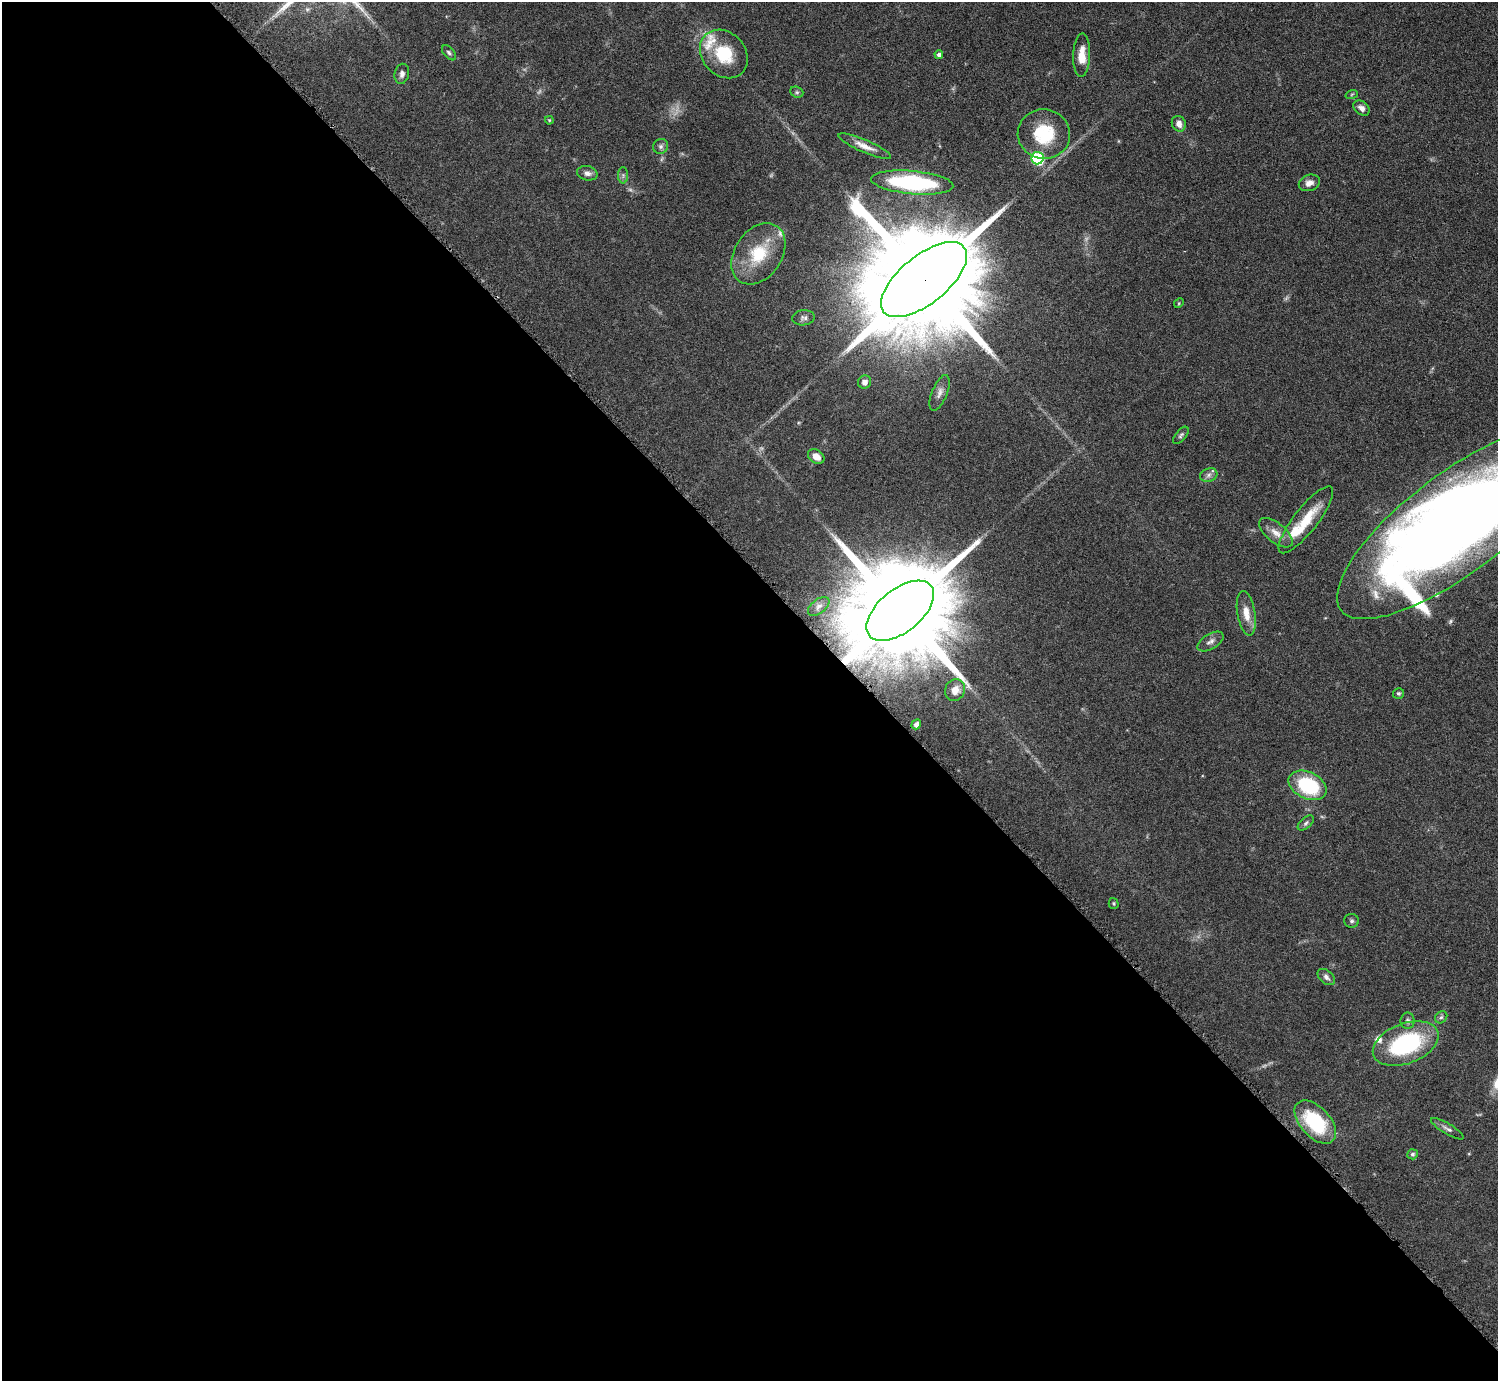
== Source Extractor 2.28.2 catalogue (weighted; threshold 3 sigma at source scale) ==
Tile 9 of 4 x 4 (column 1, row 3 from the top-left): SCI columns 8-1503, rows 1547-2925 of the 5999 x 5997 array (HDU 1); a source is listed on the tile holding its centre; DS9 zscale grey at full resolution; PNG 1500 x 1383 px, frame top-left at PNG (2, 2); each listed source drawn as its Kron ellipse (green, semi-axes under 4 px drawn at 4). Shown black and unused: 58% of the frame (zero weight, under 3 of 6 exposures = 1% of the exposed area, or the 3 px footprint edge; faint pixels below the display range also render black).
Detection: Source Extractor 2.28.2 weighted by HDU 2 'WHT'; one run over the whole footprint, this tile lists its part. Background 0.0815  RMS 0.0036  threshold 0.0147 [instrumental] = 3 sigma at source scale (4.09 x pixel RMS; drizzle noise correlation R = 1.36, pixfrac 0.8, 0.05/0.05 arcsec/px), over >= 5 px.
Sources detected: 58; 6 too faint to see at this stretch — neither listed nor drawn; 4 inside a brighter listed object's ellipse — not listed separately; the other 48 listed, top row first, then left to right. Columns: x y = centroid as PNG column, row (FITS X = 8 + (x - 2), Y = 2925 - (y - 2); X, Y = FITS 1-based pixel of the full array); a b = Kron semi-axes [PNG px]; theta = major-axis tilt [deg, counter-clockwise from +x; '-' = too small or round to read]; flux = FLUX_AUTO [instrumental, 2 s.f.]
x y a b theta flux
449 53 9 5 -49 0.8
724 54 26 21 -47 14
939 55 4 4 - 1.2
1082 55 22 8 88 5.4
402 74 10 7 77 1.4
797 92 7 5 -21 0.59
1352 94 6 4 19 0.47
1361 108 9 6 -39 1.5
549 120 4 4 - 0.31
1179 124 8 6 -64 2
1044 134 26 24 -8 17
661 146 8 7 - 0.99
865 146 28 6 -23 3.3
1037 158 6 6 - 37
587 173 10 7 -13 1.6
623 175 8 5 90 0.9
912 182 41 11 -5 40
1309 183 11 8 21 2.2
758 254 33 23 56 15
924 280 52 24 39 18000
1179 303 5 4 - 0.39
804 318 11 7 7 1.3
865 382 7 6 - 1.6
940 393 19 7 68 2
1181 435 10 5 50 0.79
816 456 9 6 -35 3.2
1209 475 9 6 18 1.2
1306 520 41 12 52 11
1456 523 144 49 37 600
1276 533 20 9 -39 3.4
819 606 12 7 38 1.5
900 611 40 21 39 13000
1246 613 22 9 -80 4.5
1210 641 14 7 31 1.6
955 690 11 9 69 3.7
1398 693 5 5 - 0.59
916 724 5 4 - 1.3
1307 785 20 13 -25 24
1306 823 9 5 41 0.85
1114 903 5 5 - 0.46
1352 921 7 7 - 0.85
1326 977 10 6 -40 1.4
1441 1017 7 5 42 0.75
1408 1021 8 7 - 1.1
1406 1043 34 20 21 37
1315 1122 26 15 -47 21
1447 1129 19 5 -31 1.3
1412 1154 5 5 - 0.67
Overlapping masked pixels (flux is a lower limit): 2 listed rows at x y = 924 280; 900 611
Isophote crosses this tile's border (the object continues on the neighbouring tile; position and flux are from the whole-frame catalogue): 1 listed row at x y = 1456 523